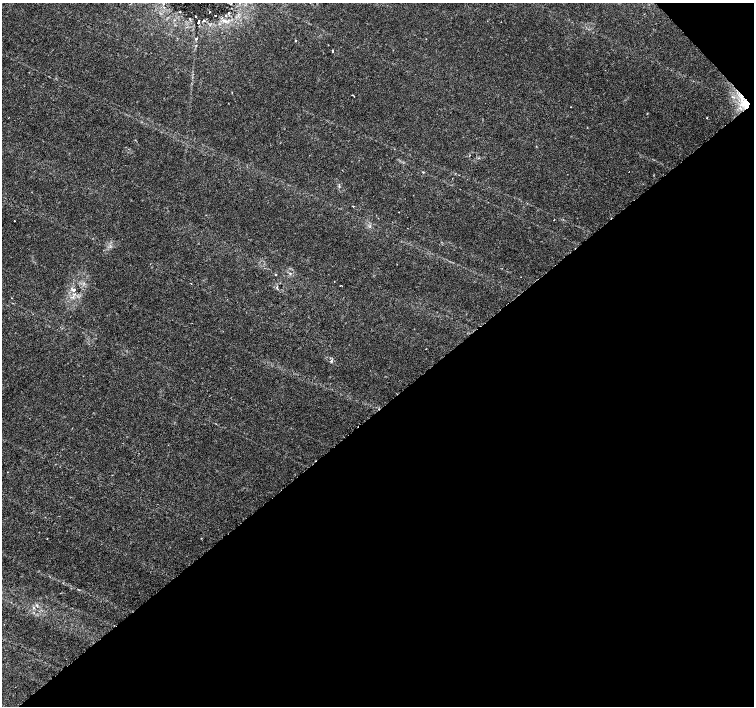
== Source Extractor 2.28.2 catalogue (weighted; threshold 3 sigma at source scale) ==
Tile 12 of 4 x 4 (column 4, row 3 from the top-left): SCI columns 4519-6022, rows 1619-3025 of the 6022 x 5990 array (HDU 1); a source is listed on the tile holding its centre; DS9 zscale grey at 2 x 2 block average (1 PNG px = mean of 2 x 2 image px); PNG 756 x 708 px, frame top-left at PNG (2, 3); no overlay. Shown black and unused: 43% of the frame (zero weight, under 3 of 6 exposures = <1% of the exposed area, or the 3 px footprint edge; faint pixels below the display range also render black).
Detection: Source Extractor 2.28.2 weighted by HDU 2 'WHT'; one run over the whole footprint, this tile lists its part. Background 0.0355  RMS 0.0022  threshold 0.00893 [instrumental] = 3 sigma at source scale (4.09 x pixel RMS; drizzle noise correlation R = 1.36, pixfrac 0.8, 0.0396/0.0396 arcsec/px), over >= 5 px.
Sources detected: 26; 1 inside a brighter listed object's ellipse — not listed separately; the other 25 listed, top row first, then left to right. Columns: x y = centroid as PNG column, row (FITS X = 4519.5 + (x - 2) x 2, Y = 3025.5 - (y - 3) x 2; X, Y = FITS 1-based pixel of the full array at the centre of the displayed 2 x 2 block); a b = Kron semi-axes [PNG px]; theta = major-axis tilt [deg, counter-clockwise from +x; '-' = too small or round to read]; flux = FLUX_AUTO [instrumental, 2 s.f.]
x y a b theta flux
180 11 2 2 - 0.19
209 12 2 2 - 0.31
229 13 4 2 - 0.51
215 15 2 2 - 0.25
196 16 2 2 - 0.43
189 19 4 2 - 0.32
223 20 6 3 -26 1.4
204 21 3 3 - 0.49
198 22 4 2 - 1.2
196 39 4 2 - 0.45
295 40 3 2 - 0.26
333 51 3 2 - 0.52
746 103 14 11 -62 9.1
571 107 2 2 - 0.2
707 118 3 2 - 0.25
479 158 3 2 - 0.3
353 206 2 2 - 0.35
554 220 2 2 - 0.22
14 221 2 2 - 0.15
290 273 3 3 - 0.54
276 274 3 2 - 0.29
277 287 3 2 - 0.36
74 290 6 5 - 1.5
331 361 4 3 - 0.64
201 538 2 2 - 0.19
Overlapping masked pixels (flux is a lower limit): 1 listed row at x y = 746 103
Diffuse or blended objects may show on this block-average render without a row.